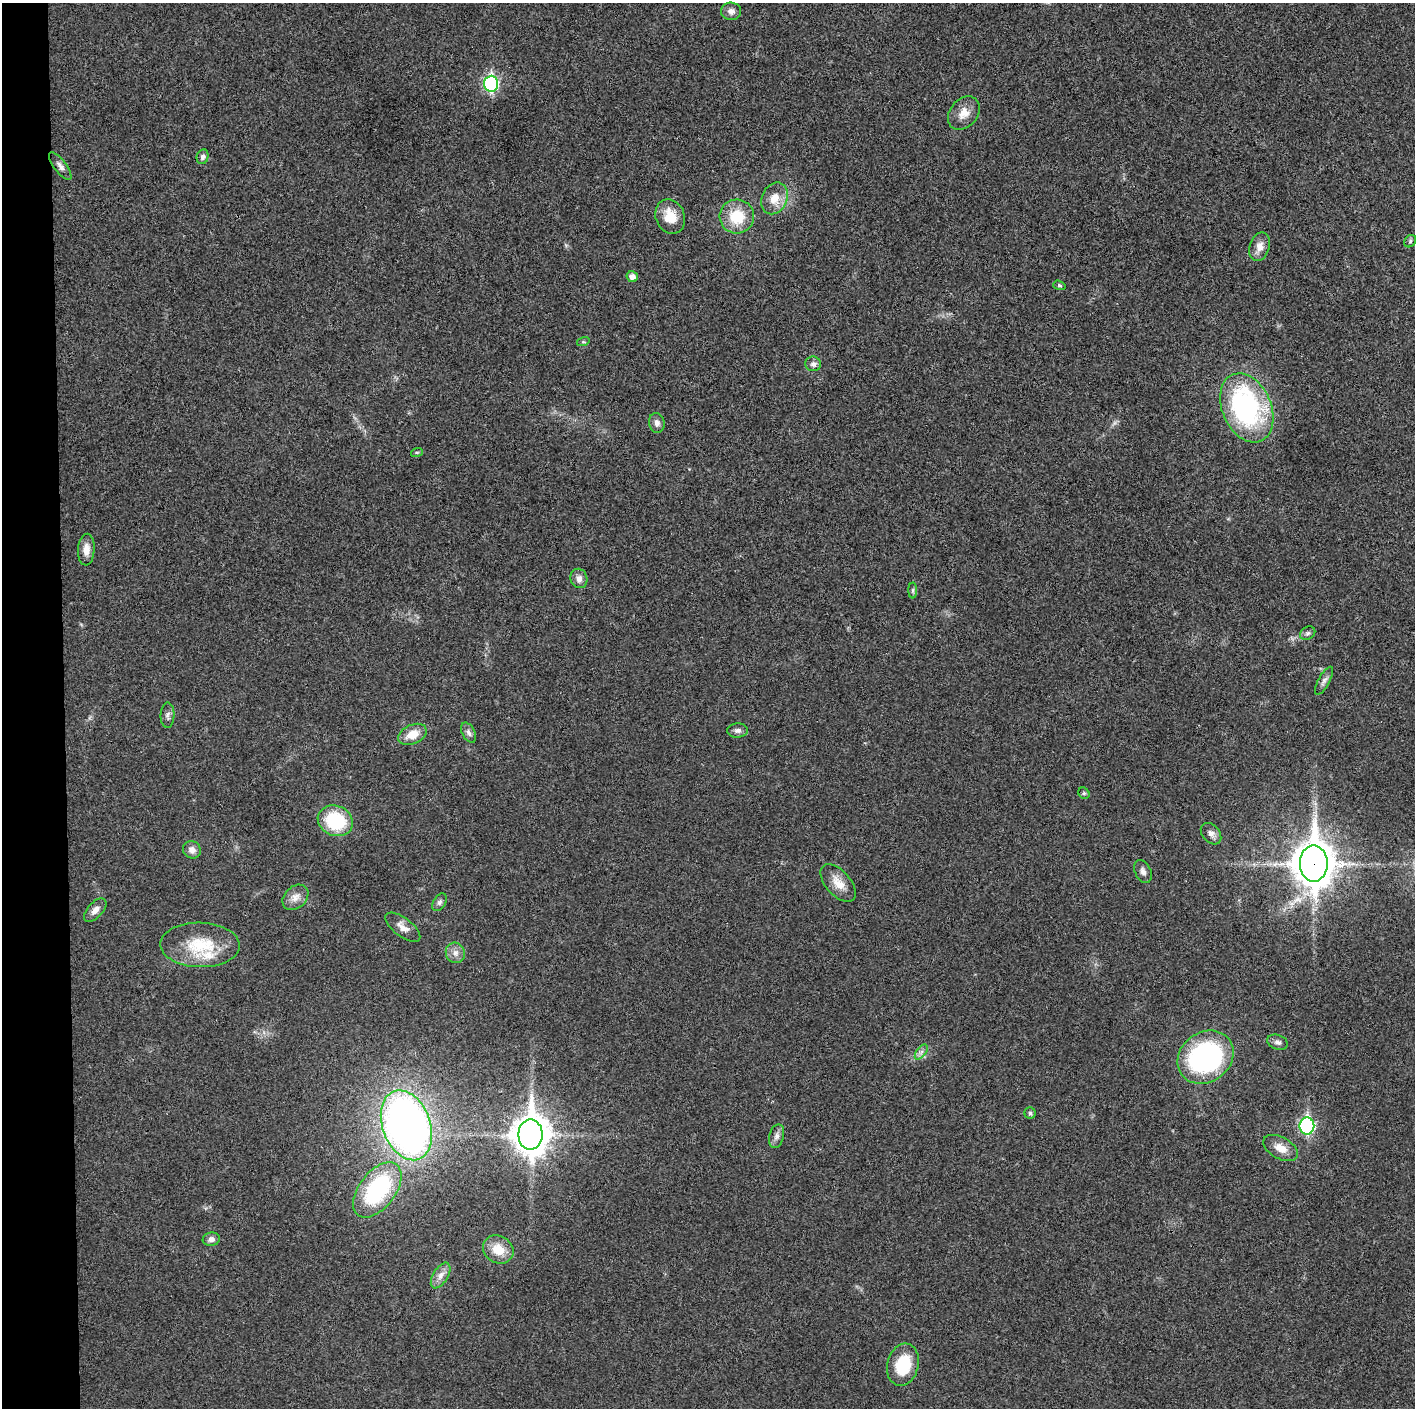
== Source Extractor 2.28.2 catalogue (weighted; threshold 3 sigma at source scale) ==
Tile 4 of 3 x 3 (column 1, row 2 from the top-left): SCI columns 1-1413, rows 1411-2816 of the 4242 x 4223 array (HDU 1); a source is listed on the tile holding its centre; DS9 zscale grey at full resolution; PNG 1417 x 1410 px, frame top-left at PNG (2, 3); each listed source drawn as its Kron ellipse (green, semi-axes under 4 px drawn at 4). Shown black and unused: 4% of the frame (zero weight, under 3 of 4 exposures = <1% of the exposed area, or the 3 px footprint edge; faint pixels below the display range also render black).
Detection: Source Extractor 2.28.2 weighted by HDU 2 'WHT'; one run over the whole footprint, this tile lists its part. Background 0.0193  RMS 0.0039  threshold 0.0174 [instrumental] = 3 sigma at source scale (4.5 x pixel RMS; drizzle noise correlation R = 1.50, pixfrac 1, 0.05/0.05 arcsec/px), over >= 5 px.
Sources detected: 54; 1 inside a brighter listed object's ellipse — not listed separately; the other 53 listed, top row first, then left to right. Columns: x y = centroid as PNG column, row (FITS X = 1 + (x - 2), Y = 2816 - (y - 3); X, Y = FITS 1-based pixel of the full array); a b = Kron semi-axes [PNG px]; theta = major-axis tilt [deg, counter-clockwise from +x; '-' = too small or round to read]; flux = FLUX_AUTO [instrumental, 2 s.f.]
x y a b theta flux
731 11 10 8 -3 2.2
491 84 8 7 - 70
964 113 18 14 50 4.7
202 157 7 6 - 1.2
60 166 16 6 -53 1.9
774 198 16 12 67 6.1
737 216 17 17 - 13
670 217 18 14 -69 7.6
1410 241 7 5 49 0.76
1260 247 15 10 73 3.7
632 277 6 5 - 1.9
1059 285 6 4 -18 0.61
583 342 6 4 17 0.52
813 364 8 7 - 1.5
1247 408 36 24 -66 72
657 423 10 8 -79 1.7
417 452 6 4 18 0.5
86 550 16 8 87 3.4
579 578 10 8 -72 2.3
913 590 8 4 90 0.73
1308 633 8 6 32 0.98
1324 681 15 5 61 1.7
167 715 12 7 88 1.4
738 730 10 7 0 1.4
469 733 11 6 -63 1.5
412 734 15 9 24 5.6
1084 793 6 5 - 0.63
335 821 18 15 -21 24
1211 834 12 8 -49 2.1
192 850 9 8 - 2.3
1314 864 18 14 -90 990
1143 871 12 8 -65 1.8
838 883 22 12 -49 5.5
295 897 14 10 43 3.4
439 902 9 6 59 1.2
95 910 14 7 47 2.3
403 927 21 9 -37 3.3
200 945 40 22 -2 18
455 953 10 9 - 2.4
1278 1042 10 7 -19 1.5
921 1052 9 4 53 1.3
1205 1057 30 25 36 70
1030 1113 5 5 - 0.66
406 1125 36 24 -70 240
1307 1126 8 7 - 64
530 1135 15 12 89 790
777 1136 12 7 75 1.8
1281 1148 19 11 -29 4.6
377 1190 32 18 53 43
211 1239 8 7 - 1.8
498 1250 16 13 -31 7.3
441 1275 14 7 58 2.7
903 1365 21 15 75 16
Overlapping masked pixels (flux is a lower limit): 1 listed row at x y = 1314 864